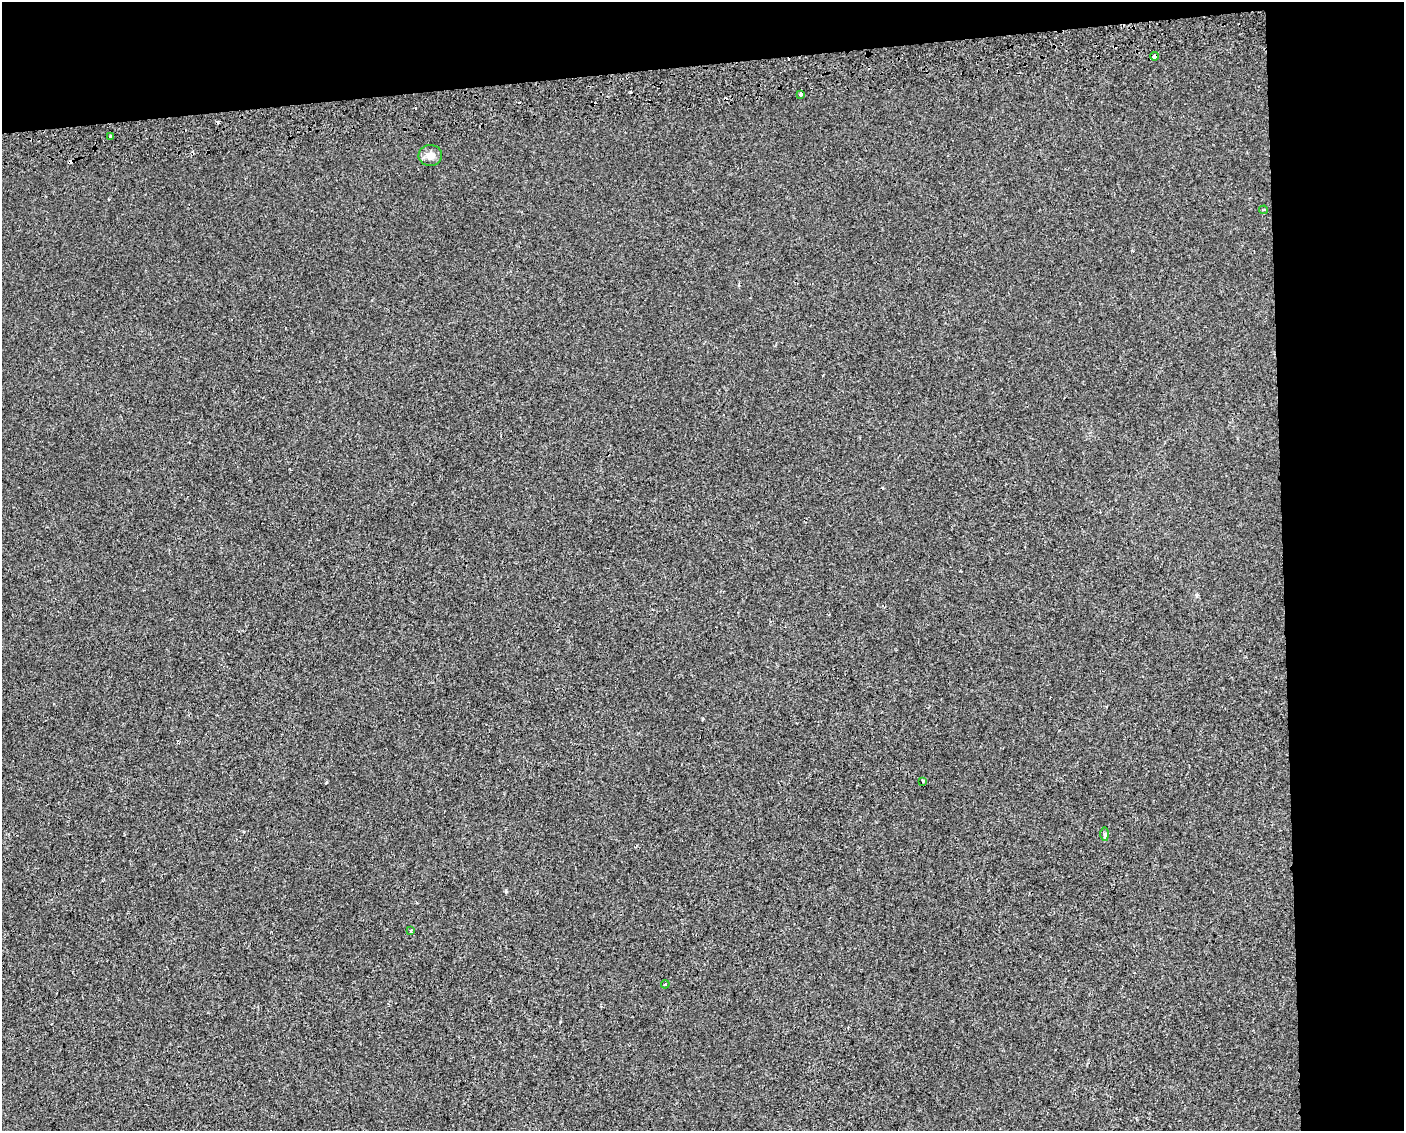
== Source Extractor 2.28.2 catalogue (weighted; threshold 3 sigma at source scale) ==
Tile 3 of 3 x 4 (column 3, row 1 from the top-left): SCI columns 2853-4254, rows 3428-4556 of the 4261 x 4599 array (HDU 1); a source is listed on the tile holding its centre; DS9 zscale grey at full resolution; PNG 1406 x 1133 px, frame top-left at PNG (2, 2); each listed source drawn as its Kron ellipse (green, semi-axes under 4 px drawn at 4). Shown black and unused: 14% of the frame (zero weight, under 2 of 3 exposures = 2% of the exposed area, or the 3 px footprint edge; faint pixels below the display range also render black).
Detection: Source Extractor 2.28.2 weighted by HDU 2 'WHT'; one run over the whole footprint, this tile lists its part. Background 8.95e-05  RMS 0.0035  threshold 0.0157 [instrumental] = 3 sigma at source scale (4.5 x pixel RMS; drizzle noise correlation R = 1.50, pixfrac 1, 0.0396/0.0396 arcsec/px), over >= 5 px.
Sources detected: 16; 7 cosmic-ray / hot-pixel residue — neither listed nor drawn; the other 9 listed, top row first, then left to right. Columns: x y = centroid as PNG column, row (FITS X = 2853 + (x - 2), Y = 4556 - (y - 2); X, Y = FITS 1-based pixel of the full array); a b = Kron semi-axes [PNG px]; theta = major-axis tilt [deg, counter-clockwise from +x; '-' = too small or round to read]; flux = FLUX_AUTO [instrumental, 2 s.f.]
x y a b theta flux
1154 56 4 3 - 2.3
800 94 4 3 - 2.9
111 136 3 3 - 3.5
430 155 12 10 2 2.7
1263 210 4 3 - 0.48
923 781 3 3 - 0.64
1105 834 7 4 -90 0.6
411 931 3 3 - 0.43
665 984 4 3 - 0.38
Overlapping masked pixels (flux is a lower limit): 1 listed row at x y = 1154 56